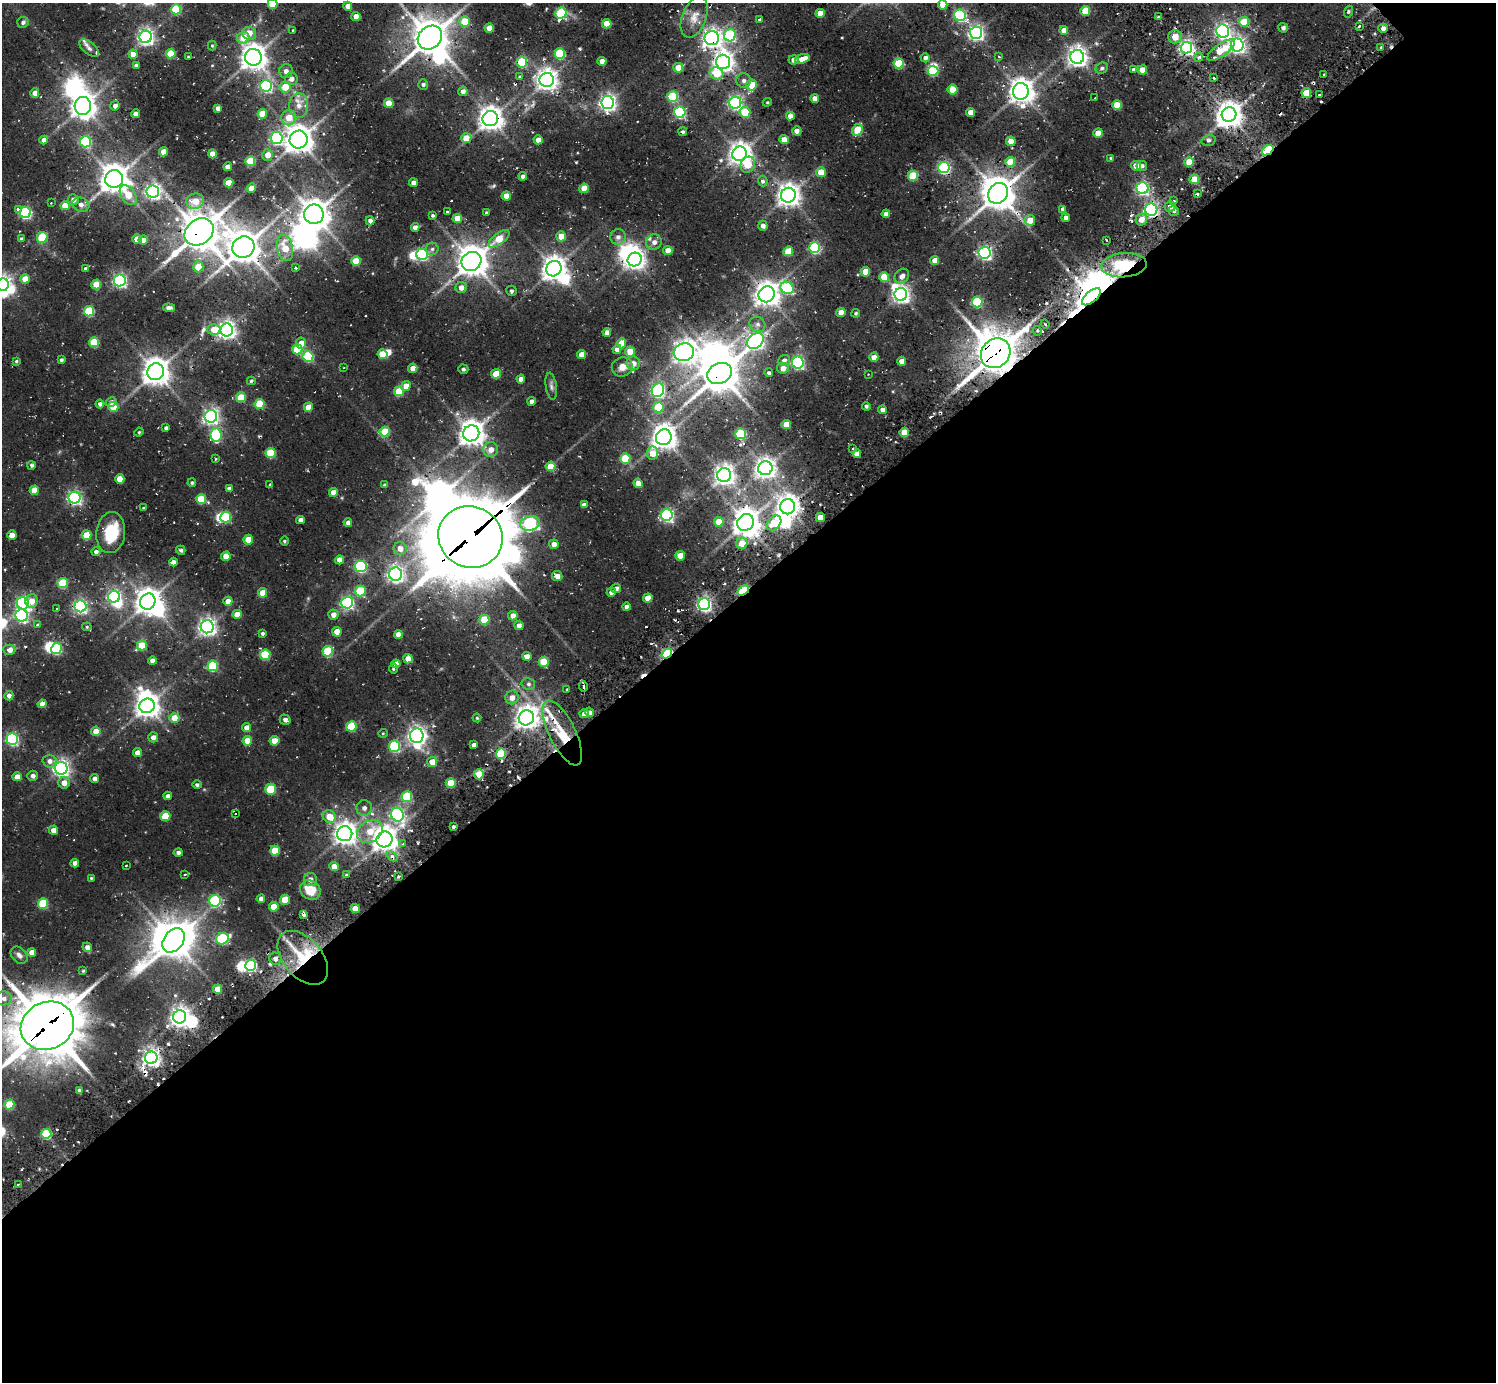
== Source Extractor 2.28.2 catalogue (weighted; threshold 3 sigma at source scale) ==
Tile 15 of 4 x 4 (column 3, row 4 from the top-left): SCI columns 3163-4656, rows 283-1662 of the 6149 x 6134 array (HDU 1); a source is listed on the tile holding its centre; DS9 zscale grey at full resolution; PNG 1498 x 1384 px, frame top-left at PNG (2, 3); each listed source drawn as its Kron ellipse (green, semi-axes under 4 px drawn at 4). Shown black and unused: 58% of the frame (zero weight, under 2 of 3 exposures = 7% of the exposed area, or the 3 px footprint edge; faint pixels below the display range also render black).
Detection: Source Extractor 2.28.2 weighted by HDU 2 'WHT'; one run over the whole footprint, this tile lists its part. Background 0.0998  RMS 0.0095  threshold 0.0428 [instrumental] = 3 sigma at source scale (4.5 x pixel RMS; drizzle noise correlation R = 1.50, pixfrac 1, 0.05/0.05 arcsec/px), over >= 5 px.
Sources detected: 502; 34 inside a brighter object's white glare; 6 cosmic-ray / hot-pixel residue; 1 long thin detection or spike segment (spike, bleed or trail) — neither listed nor drawn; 8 inside a brighter listed object's ellipse — not listed separately; the other 453 listed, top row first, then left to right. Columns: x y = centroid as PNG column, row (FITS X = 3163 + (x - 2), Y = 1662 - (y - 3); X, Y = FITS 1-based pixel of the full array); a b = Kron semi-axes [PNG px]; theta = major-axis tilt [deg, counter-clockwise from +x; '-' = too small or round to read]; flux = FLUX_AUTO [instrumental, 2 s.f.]
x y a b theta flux
272 4 5 5 - 23
943 5 4 4 - 14
348 6 4 4 - 6.8
176 9 5 5 - 46
1085 11 5 5 - 24
1349 12 6 4 72 1.3
561 13 6 5 - 70
820 13 4 4 - 15
960 15 6 5 - 130
356 16 4 4 - 9.2
694 17 21 12 69 11
1158 17 4 4 - 1.2
759 20 3 2 - 1.6
465 21 5 5 - 23
23 22 6 5 - 1.9
1244 22 5 5 - 24
607 24 4 4 - 15
1359 26 3 2 - 1.5
489 28 5 4 - 11
1283 28 5 5 - 2.1
1383 28 4 4 - 4.5
293 30 3 3 - 1.9
1064 30 4 4 - 7
1223 31 6 6 - 260
249 33 7 6 - 11
976 33 6 6 - 260
730 35 6 6 - 91
146 37 6 6 - 310
1175 37 7 6 - 13
243 38 6 5 - 15
430 38 13 11 43 1900
712 38 7 7 - 460
1237 45 6 6 - 320
212 46 5 4 - 1.1
1381 47 3 3 - 1.2
89 48 11 6 -38 3.7
1186 48 6 6 - 250
1221 50 16 6 35 26
560 53 5 5 - 47
133 54 4 4 - 9.7
171 54 5 5 - 26
188 57 3 3 - 0.83
253 57 8 8 - 920
999 57 4 3 - 0.82
1077 57 7 7 - 480
1198 57 5 4 - 2.1
925 58 4 4 - 3
802 59 7 4 21 9.9
793 60 5 4 - 3.6
602 61 4 4 - 7.5
522 62 5 5 - 60
723 62 7 7 - 560
899 63 5 5 - 42
136 65 4 3 - 2.4
678 68 5 5 - 18
1102 68 6 5 - 1.8
1134 70 4 4 - 1.6
1142 70 5 4 - 13
286 71 7 6 - 4.4
933 71 5 5 - 46
716 74 7 6 - 21
1324 74 2 2 - 0.98
519 77 3 3 - 0.9
1214 78 3 2 - 1.4
291 79 6 6 - 5.3
547 80 7 7 - 610
744 80 7 7 - 3.1
423 84 5 5 - 1.8
751 85 5 5 - 15
266 86 6 5 - 150
285 87 5 5 - 16
953 89 5 5 - 20
463 91 5 4 - 4.3
1021 91 8 8 - 920
35 93 4 4 - 7.5
1306 93 5 5 - 24
1319 95 3 3 - 1.4
673 96 5 5 - 62
815 98 4 4 - 7.1
1095 98 3 2 - 1.3
767 102 4 4 - 1.1
389 103 5 4 - 17
608 103 6 6 - 340
735 103 6 6 - 200
299 105 12 9 86 8.4
1117 105 5 4 - 21
83 106 9 8 - 910
115 106 4 4 - 4.8
218 108 4 4 - 3.6
680 112 5 5 - 100
745 112 5 5 - 29
970 112 4 4 - 7.1
135 114 4 4 - 3.5
262 114 5 4 - 16
1229 115 7 7 - 950
790 116 4 4 - 6.1
289 118 7 7 - 12
490 119 8 7 - 820
857 130 6 5 - 26
797 131 5 4 - 3.4
683 132 4 4 - 1.8
1098 133 5 4 - 13
276 138 6 6 - 140
466 138 5 5 - 17
44 140 4 4 - 6.6
299 140 9 8 - 1100
538 140 4 4 - 10
784 140 4 4 - 11
1011 141 5 4 - 12
1209 141 7 5 17 2.2
85 142 6 5 - 87
1268 150 6 3 37 96
163 152 4 4 - 11
212 154 4 4 - 11
740 154 7 7 - 680
268 155 6 5 - 8.3
1111 158 3 3 - 0.93
250 161 5 5 - 32
1010 162 5 5 - 17
1189 162 5 5 - 18
748 165 8 7 - 15
1136 166 5 4 - 9.3
1142 166 5 5 - 2.1
228 167 4 4 - 6.7
944 168 5 5 - 150
821 172 5 5 - 13
523 176 4 4 - 3.6
913 176 5 5 - 38
114 179 9 8 - 1200
1194 179 5 4 - 25
763 181 5 4 - 2.7
229 183 5 4 - 18
414 183 4 4 - 7.3
251 188 5 4 - 9.1
584 188 5 4 - 18
1142 188 6 6 - 160
153 191 6 6 - 270
998 193 11 9 55 1600
1197 194 4 2 - 1.1
128 195 11 7 -55 16
788 195 7 7 - 740
506 196 4 4 - 13
73 200 5 5 - 5.3
195 201 9 7 7 13
1174 201 4 3 - 1.7
51 203 2 2 - 0.74
81 205 9 6 -18 3.9
65 206 4 4 - 16
1170 206 5 5 - 5.6
18 209 4 3 - 6.1
1063 209 4 4 - 2.8
1151 210 6 6 - 190
1174 211 5 5 - 2.2
447 212 3 2 - 0.85
486 212 3 3 - 1.1
25 213 5 5 - 120
314 214 10 9 - 1200
886 214 4 4 - 6.2
433 215 3 3 - 2.5
457 218 4 4 - 16
1066 218 4 4 - 3.2
1141 219 6 5 - 9.8
1030 220 5 5 - 12
370 221 4 4 - 4.5
763 226 5 4 - 4.2
415 227 4 4 - 5.3
199 232 15 12 35 2000
561 236 5 5 - 14
42 237 5 5 - 41
618 237 8 8 - 4.7
21 239 4 4 - 1.7
137 239 5 4 - 14
499 239 12 5 37 20
143 240 5 4 - 6.9
1106 240 3 2 - 0.8
654 242 8 7 - 4.5
243 247 11 10 - 1500
285 248 13 8 -77 19
814 248 5 5 - 85
432 249 6 6 - 2.4
668 251 4 4 - 8.8
788 251 5 5 - 21
985 253 6 6 - 220
422 254 6 5 - 91
635 259 7 6 - 510
356 261 5 5 - 24
471 261 10 9 - 1500
935 261 4 4 - 8.2
1124 265 23 12 4 54
198 267 5 5 - 15
296 267 4 3 - 2
86 268 4 4 - 2.1
554 269 8 7 - 820
865 272 4 4 - 15
902 276 8 6 45 4.8
884 277 5 5 - 21
25 279 4 4 - 13
120 280 6 6 - 210
96 284 5 5 - 22
3 285 6 6 - 400
461 287 5 5 - 5.9
787 288 7 6 - 94
511 291 5 5 - 1.8
766 294 8 7 - 880
901 294 6 6 - 370
1091 297 11 5 40 1500
977 302 5 5 - 64
169 308 6 4 -6 3.4
89 311 5 5 - 53
841 312 4 4 - 9.7
856 313 4 4 - 1.2
757 324 8 7 - 4
1045 324 4 3 - 1.3
214 330 6 5 - 15
227 330 6 6 - 430
1037 331 5 4 - 1.9
607 333 4 4 - 6.4
755 341 9 7 38 340
94 342 5 5 - 37
301 343 5 5 - 8.2
621 343 5 4 - 14
297 349 5 5 - 35
617 349 5 4 - 6.3
630 351 5 5 - 19
684 352 10 9 - 640
996 353 16 14 46 2500
382 354 5 5 - 27
581 354 4 4 - 8.8
308 357 5 5 - 65
874 357 4 4 - 9.5
61 360 3 3 - 1.9
784 360 6 5 - 3
16 361 3 3 - 1.1
902 361 4 4 - 6.4
798 362 6 6 - 150
633 363 7 7 - 6.2
344 367 3 2 - 0.67
622 367 10 9 - 6.4
413 368 4 4 - 11
783 368 6 5 - 6.3
463 369 5 4 - 1.7
156 372 8 8 - 1100
720 373 13 10 27 1800
769 373 4 4 - 1.8
496 374 5 5 - 22
868 374 2 2 - 0.6
521 379 4 4 - 5.8
251 381 4 3 - 1.2
406 386 5 4 - 11
551 386 14 5 -81 3.2
658 390 7 6 - 190
399 391 5 5 - 31
241 397 5 5 - 28
532 401 4 4 - 3.6
111 402 5 4 - 5.1
100 404 4 4 - 2.8
260 404 5 5 - 40
866 406 4 4 - 1.8
113 407 5 5 - 18
308 407 5 4 - 13
658 407 5 5 - 33
882 410 4 4 - 4.3
211 416 6 6 - 270
786 425 4 4 - 15
166 428 4 3 - 2
139 432 5 4 - 1.1
385 432 5 5 - 29
904 432 5 4 - 19
471 433 8 8 - 920
741 434 5 5 - 66
216 435 6 5 - 80
664 437 8 7 - 890
852 448 3 2 - 1.4
491 450 7 7 - 7.3
271 453 5 5 - 45
653 453 6 5 - 12
857 454 4 4 - 6
215 459 3 3 - 1.1
625 459 5 5 - 40
32 465 4 4 - 1.9
550 466 5 5 - 16
765 468 7 7 - 590
724 475 7 7 - 570
120 479 5 4 - 15
192 483 4 4 - 1.6
638 483 4 4 - 11
270 484 3 2 - 1.5
385 485 3 3 - 1.9
229 489 4 4 - 3.1
34 490 4 4 - 15
333 493 4 4 - 11
75 498 6 6 - 220
201 499 5 5 - 27
584 505 4 4 - 5.1
788 507 7 7 - 620
143 508 3 3 - 0.82
667 515 6 6 - 170
226 517 5 5 - 55
820 517 4 4 - 8.8
300 520 4 4 - 4.9
348 522 4 4 - 3.9
719 522 5 5 - 16
746 522 9 8 - 1000
530 523 10 7 12 120
774 523 8 6 48 18
111 532 21 14 84 31
12 535 4 4 - 9.3
86 535 5 5 - 22
470 537 33 30 -25 7300
248 540 5 4 - 16
284 541 4 3 - 0.93
742 543 5 5 - 14
554 544 5 4 - 6.7
400 549 6 6 - 7.7
181 550 5 4 - 2.1
96 552 4 4 - 3.1
226 556 5 4 - 13
680 556 5 4 - 14
339 560 4 4 - 10
173 562 4 4 - 4.1
361 566 6 6 - 100
396 574 7 6 - 310
557 576 5 5 - 5.9
63 583 5 5 - 39
616 588 5 4 - 2.8
360 591 5 5 - 44
743 591 6 3 33 81
611 592 5 4 - 5.1
262 593 4 4 - 15
114 597 6 5 - 190
648 598 4 4 - 12
32 601 7 6 - 8
228 601 4 4 - 11
148 602 8 7 - 960
347 602 6 6 - 160
23 603 6 6 - 180
704 604 6 6 - 250
80 606 6 6 - 200
626 607 4 4 - 3.4
57 608 3 3 - 1.3
237 614 4 4 - 8.1
22 615 6 6 - 150
333 615 5 5 - 6.1
513 616 5 4 - 5.9
484 620 5 5 - 28
38 624 3 3 - 2.8
519 625 5 4 - 4.6
87 627 5 4 - 1.2
207 627 6 6 - 400
337 632 4 4 - 13
262 633 3 3 - 1.7
398 634 4 4 - 9.9
142 645 5 5 - 25
56 649 5 5 - 59
9 650 6 5 - 7.3
328 651 5 5 - 47
667 654 6 4 39 130
265 655 5 5 - 50
527 656 5 4 - 7.3
408 659 5 4 - 11
152 661 4 4 - 4.8
544 662 5 5 - 30
396 664 4 4 - 9
213 666 5 5 - 58
393 668 5 4 - 1.4
528 684 7 6 - 2.2
583 686 5 3 - 2.1
567 689 2 2 - 0.7
9 696 4 4 - 3.4
512 697 7 6 - 6.2
42 704 4 4 - 7.9
147 706 8 7 - 820
589 712 5 4 - 3
584 714 5 4 - 9.6
174 718 5 5 - 15
477 718 4 4 - 1.1
526 718 8 7 - 760
285 720 5 5 - 2.9
351 726 5 5 - 38
247 728 4 4 - 8.4
96 731 4 4 - 11
383 733 5 3 - 0.77
562 733 35 13 -64 38
417 736 7 7 - 390
153 737 5 5 - 4.7
12 739 5 5 - 140
247 741 5 4 - 14
274 741 5 4 - 14
473 745 4 4 - 2.8
395 746 5 5 - 74
137 753 4 4 - 6.2
501 754 5 5 - 56
49 761 7 6 - 4.4
432 762 5 5 - 11
61 768 6 6 - 330
479 774 5 5 - 15
33 776 5 5 - 3.3
17 777 5 4 - 7.7
94 778 4 4 - 3.6
64 783 6 5 - 8
451 783 5 5 - 20
197 785 4 4 - 2.1
271 789 5 5 - 30
168 796 4 4 - 3.3
407 797 5 5 - 56
364 808 8 7 - 3.7
235 813 4 3 - 6.2
397 815 7 6 - 190
165 816 5 5 - 26
329 817 7 6 - 14
453 827 3 3 - 1.9
53 830 4 4 - 6
370 831 14 10 32 18
345 834 7 7 - 700
385 839 8 7 - 890
403 844 4 4 - 1.1
275 851 5 5 - 26
178 853 4 4 - 2.4
392 856 6 4 -44 2.4
75 863 4 4 - 3.6
126 865 3 2 - 1.2
334 867 5 4 - 11
346 874 4 3 - 1.3
185 875 4 3 - 1
398 877 3 3 - 3.2
91 878 3 3 - 1
310 879 7 6 - 5.2
310 890 11 9 -33 20
261 899 4 4 - 3.8
285 900 5 5 - 18
215 901 6 5 - 100
43 903 5 5 - 45
274 907 5 4 - 16
355 908 4 4 - 15
303 915 4 3 - 4.8
222 939 6 5 - 71
174 940 13 9 52 1500
87 947 5 4 - 4.7
32 952 4 4 - 7.2
19 955 10 7 -46 3.7
303 958 31 19 -49 51
275 959 6 6 - 4.4
251 965 5 5 - 110
83 971 4 3 - 0.96
218 989 4 4 - 15
4 998 8 7 - 4.3
180 1017 7 6 - 520
47 1026 27 23 25 4200
151 1058 6 6 - 400
79 1090 4 4 - 2.4
9 1105 5 5 - 30
46 1134 5 5 - 58
18 1184 3 2 - 1.1
Overlapping masked pixels (flux is a lower limit): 21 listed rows (the first 20) at x y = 430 38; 712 38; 1186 48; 723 62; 490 119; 1268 150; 1151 210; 199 232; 635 259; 1124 265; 766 294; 1091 297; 996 353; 720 373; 470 537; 743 591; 667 654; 562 733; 303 958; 47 1026
Isophote crosses this tile's border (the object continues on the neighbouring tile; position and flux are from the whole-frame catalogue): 4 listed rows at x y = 272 4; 943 5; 3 285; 47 1026